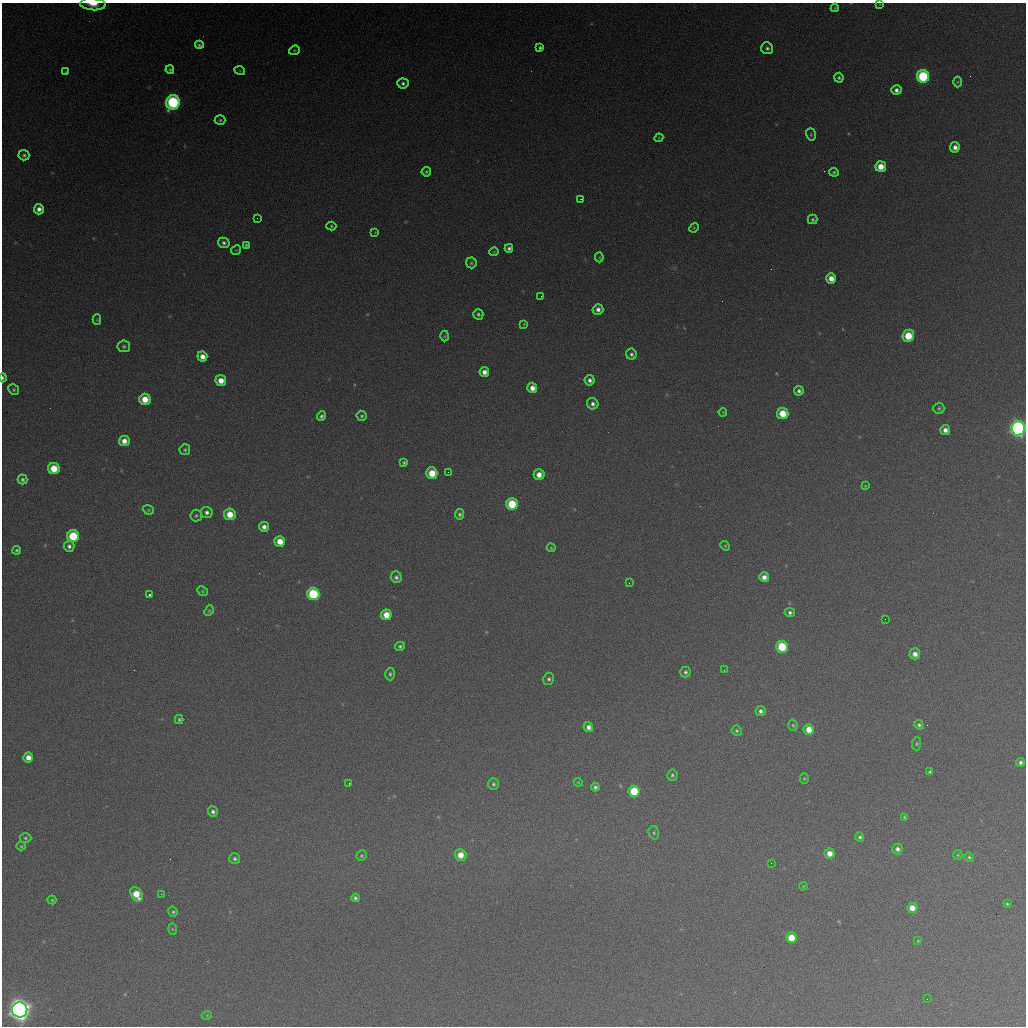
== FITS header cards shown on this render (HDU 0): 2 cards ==
NAXIS1  =                 1024 / length of data axis 1
NAXIS2  =                 1024 / length of data axis 2

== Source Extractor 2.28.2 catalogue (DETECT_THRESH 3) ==
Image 1024 x 1024 px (HDU 0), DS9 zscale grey, 1 PNG px = 1 image px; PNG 1028 x 1028 px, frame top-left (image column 1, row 1024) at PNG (2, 3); each listed source drawn as its Kron ellipse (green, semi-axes under 4 px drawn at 4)
Background 371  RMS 16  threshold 47.7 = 3 sigma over >= 5 px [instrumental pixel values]
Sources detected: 150; all 150 listed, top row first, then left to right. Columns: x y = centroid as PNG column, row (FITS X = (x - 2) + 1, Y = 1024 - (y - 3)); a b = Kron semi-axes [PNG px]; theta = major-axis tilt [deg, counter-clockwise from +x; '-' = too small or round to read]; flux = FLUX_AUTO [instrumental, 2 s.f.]
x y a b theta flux
93 4 13 6 -4 1.4e+04
880 4 3 2 - 7.3e+02
835 8 4 4 - 1.3e+03
199 45 4 4 - 2.2e+03
540 48 4 4 - 2.6e+03
767 48 6 5 - 3.1e+03
294 50 5 4 - 1.4e+03
170 70 4 4 - 1.8e+03
240 71 5 3 - 9.0e+02
66 72 4 3 - 1.2e+03
923 76 6 6 - 9.9e+04
839 78 5 4 - 2.3e+03
957 82 5 3 - 1.1e+03
403 83 5 5 - 3.0e+03
896 90 5 5 - 4.7e+03
173 102 7 6 - 1.5e+05
220 120 5 4 - 2.0e+03
811 134 6 4 -72 1.4e+03
659 138 4 4 - 1.1e+03
955 147 5 5 - 6.3e+03
24 155 5 5 - 2.7e+03
881 166 5 5 - 1.6e+04
426 172 5 4 - 2.1e+03
834 172 5 4 - 2.0e+03
581 199 2 2 - 7.3e+02
39 209 5 5 - 6.0e+03
257 218 2 2 - 5.8e+02
813 219 5 5 - 2.0e+03
331 226 5 4 - 1.5e+03
694 228 5 4 - 1.3e+03
375 232 4 3 - 8.8e+02
224 243 6 5 - 3.3e+03
246 245 4 3 - 1.8e+03
509 248 4 4 - 3.2e+03
236 250 5 3 - 9.2e+02
494 252 4 4 - 1.1e+03
599 257 5 4 - 1.2e+03
471 263 5 5 - 1.8e+03
831 278 5 5 - 1.1e+04
541 296 2 2 - 7.1e+02
598 310 5 5 - 5.4e+03
478 314 5 5 - 2.4e+03
97 320 5 4 - 1.2e+03
524 324 3 3 - 1.0e+03
445 336 5 3 - 1.0e+03
908 336 6 5 - 3.3e+04
124 346 6 6 - 2.3e+03
631 354 5 5 - 2.9e+03
202 356 5 5 - 8.2e+03
484 372 5 5 - 7.1e+03
3 378 4 2 - 2.0e+03
221 380 5 5 - 1.2e+04
590 380 5 5 - 4.6e+03
532 388 5 5 - 8.4e+03
14 390 5 5 - 1.8e+03
799 391 5 4 - 3.2e+03
145 399 5 5 - 1.9e+04
593 404 6 5 - 4.2e+03
939 408 5 5 - 1.9e+03
723 412 4 3 - 9.2e+02
783 414 6 5 - 2.4e+04
321 416 5 4 - 2.7e+03
362 416 5 5 - 2.1e+03
1018 428 7 6 - 4.2e+05
945 430 5 4 - 6.4e+03
124 441 5 5 - 9.0e+03
185 450 5 5 - 2.0e+03
404 463 4 3 - 1.9e+03
54 468 6 5 - 2.5e+04
448 472 2 2 - 7.5e+02
432 473 6 5 - 2.4e+04
539 475 5 5 - 1.0e+04
22 479 5 5 - 2.5e+03
865 486 4 3 - 8.8e+02
512 504 6 6 - 4.4e+04
148 510 6 4 -21 1.4e+03
207 512 6 5 - 4.1e+03
230 514 6 5 - 1.9e+04
459 514 5 4 - 2.4e+03
196 516 6 5 - 2.0e+03
264 527 5 5 - 5.5e+03
73 536 6 6 - 4.9e+04
280 541 5 5 - 1.5e+04
69 546 5 5 - 3.6e+03
725 546 5 4 - 1.3e+03
551 548 4 3 - 1.1e+03
17 550 4 4 - 2.0e+03
396 577 6 5 - 3.0e+03
764 577 5 5 - 6.7e+03
629 583 2 2 - 5.7e+02
203 591 5 4 - 1.5e+03
313 594 6 6 - 8.2e+04
149 595 3 3 - 2.9e+03
209 611 5 4 - 1.4e+03
790 612 5 4 - 2.7e+03
386 615 5 5 - 1.7e+04
885 619 2 2 - 2.2e+03
400 646 5 4 - 2.3e+03
782 647 6 5 - 4.8e+04
915 654 5 5 - 7.0e+03
724 670 2 2 - 9.4e+02
685 672 5 5 - 2.6e+03
390 674 6 4 -89 2.2e+03
549 679 6 5 - 2.6e+03
760 711 5 5 - 3.5e+03
179 720 4 3 - 1.9e+03
793 725 6 4 -72 1.6e+03
919 725 5 4 - 2.3e+03
588 727 5 4 - 5.4e+03
809 729 5 5 - 1.6e+04
737 731 5 5 - 1.9e+03
916 744 7 4 85 1.7e+03
28 757 5 5 - 9.4e+03
1020 762 4 4 - 3.3e+03
930 772 4 3 - 1.8e+03
672 775 5 5 - 2.2e+03
804 778 5 4 - 1.4e+03
578 782 4 3 - 9.0e+02
349 783 2 2 - 7.0e+02
493 784 6 5 - 2.4e+03
595 787 4 4 - 2.4e+03
634 791 6 5 - 4.1e+04
213 812 5 5 - 3.5e+03
904 817 4 3 - 1.2e+03
654 833 7 5 -76 2.0e+03
860 837 5 4 - 2.4e+03
25 838 6 4 -2 2.0e+03
21 846 5 4 - 1.3e+03
897 849 5 5 - 4.6e+03
830 853 5 5 - 1.1e+04
460 855 6 6 - 1.4e+04
958 855 5 4 - 1.4e+03
361 856 5 4 - 1.6e+03
969 857 5 4 - 1.8e+03
235 859 5 5 - 2.4e+03
771 863 2 2 - 4.7e+02
803 886 4 3 - 9.0e+02
136 894 8 5 -58 2.2e+04
161 894 2 2 - 4.9e+02
355 898 4 4 - 2.5e+03
52 900 4 4 - 1.3e+03
1007 904 4 3 - 1.4e+03
912 908 5 5 - 1.3e+04
173 912 5 4 - 1.7e+03
172 929 5 3 - 1.1e+03
791 938 5 5 - 2.3e+04
918 941 4 3 - 1.0e+03
927 999 2 2 - 5.7e+02
20 1010 8 7 - 1.1e+06
207 1015 5 3 - 9.7e+02
At the frame edge (FLAGS 8, measured only in part): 4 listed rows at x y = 93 4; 880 4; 3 378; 1018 428